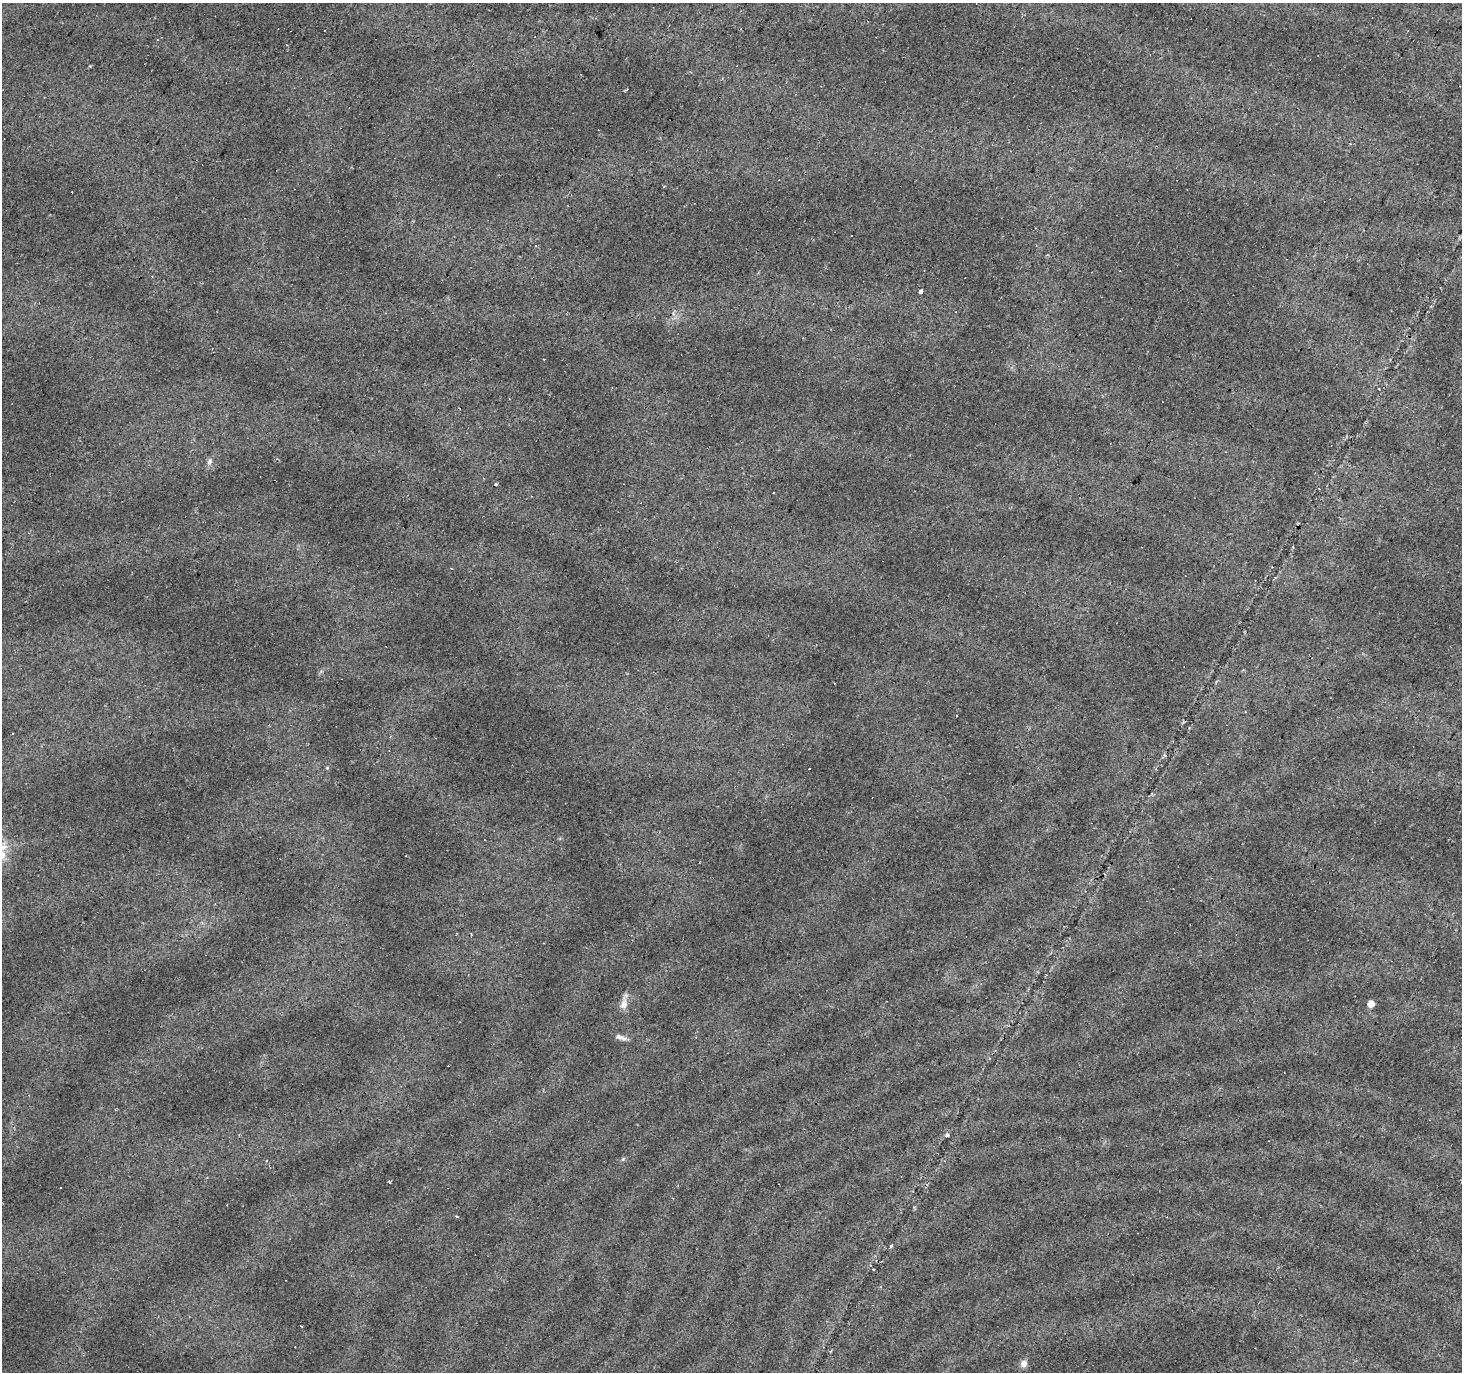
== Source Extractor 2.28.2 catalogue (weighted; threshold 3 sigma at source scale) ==
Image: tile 10 of 4 x 4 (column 2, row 3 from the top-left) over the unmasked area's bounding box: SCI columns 1461-2920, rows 1558-2927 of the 5844 x 5921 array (HDU 1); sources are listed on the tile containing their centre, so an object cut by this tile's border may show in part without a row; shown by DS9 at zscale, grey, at full resolution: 1 PNG px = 1 image px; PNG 1464 x 1374 px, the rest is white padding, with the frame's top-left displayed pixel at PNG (2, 3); no overlay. <1% of this frame is shown black and not used: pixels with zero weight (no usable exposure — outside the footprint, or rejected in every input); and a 3 px margin inside the footprint's outer edge (the drizzle kernel's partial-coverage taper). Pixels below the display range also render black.
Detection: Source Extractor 2.28.2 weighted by HDU 2 'WHT'; one run over the whole footprint, this tile lists its part. Background 0.0785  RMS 0.0079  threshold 0.0354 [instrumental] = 3 sigma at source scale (4.5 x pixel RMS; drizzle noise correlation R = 1.50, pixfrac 1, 0.0396/0.0396 arcsec/px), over >= 5 px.
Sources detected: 27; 10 cosmic-ray / hot-pixel residue — not listed; the other 17 listed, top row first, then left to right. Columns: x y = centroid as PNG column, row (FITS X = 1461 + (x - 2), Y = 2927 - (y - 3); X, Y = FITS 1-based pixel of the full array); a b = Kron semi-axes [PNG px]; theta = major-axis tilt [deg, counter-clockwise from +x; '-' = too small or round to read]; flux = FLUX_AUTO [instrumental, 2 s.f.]
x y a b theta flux
536 246 3 3 - 1.7
921 291 4 3 - 17
1379 389 2 2 - 0.69
209 462 10 7 71 2.7
495 484 3 3 - 4
773 492 2 2 - 0.69
327 768 5 3 - 0.79
624 1004 15 9 81 6.1
1371 1004 5 5 - 6.6
619 1037 9 7 -40 2.8
947 1135 5 4 - 1.7
623 1159 5 4 - 1.1
389 1181 3 3 - 0.83
457 1217 3 3 - 1.9
891 1246 5 4 - 0.91
873 1269 3 2 - 0.84
1024 1364 9 8 - 3.5